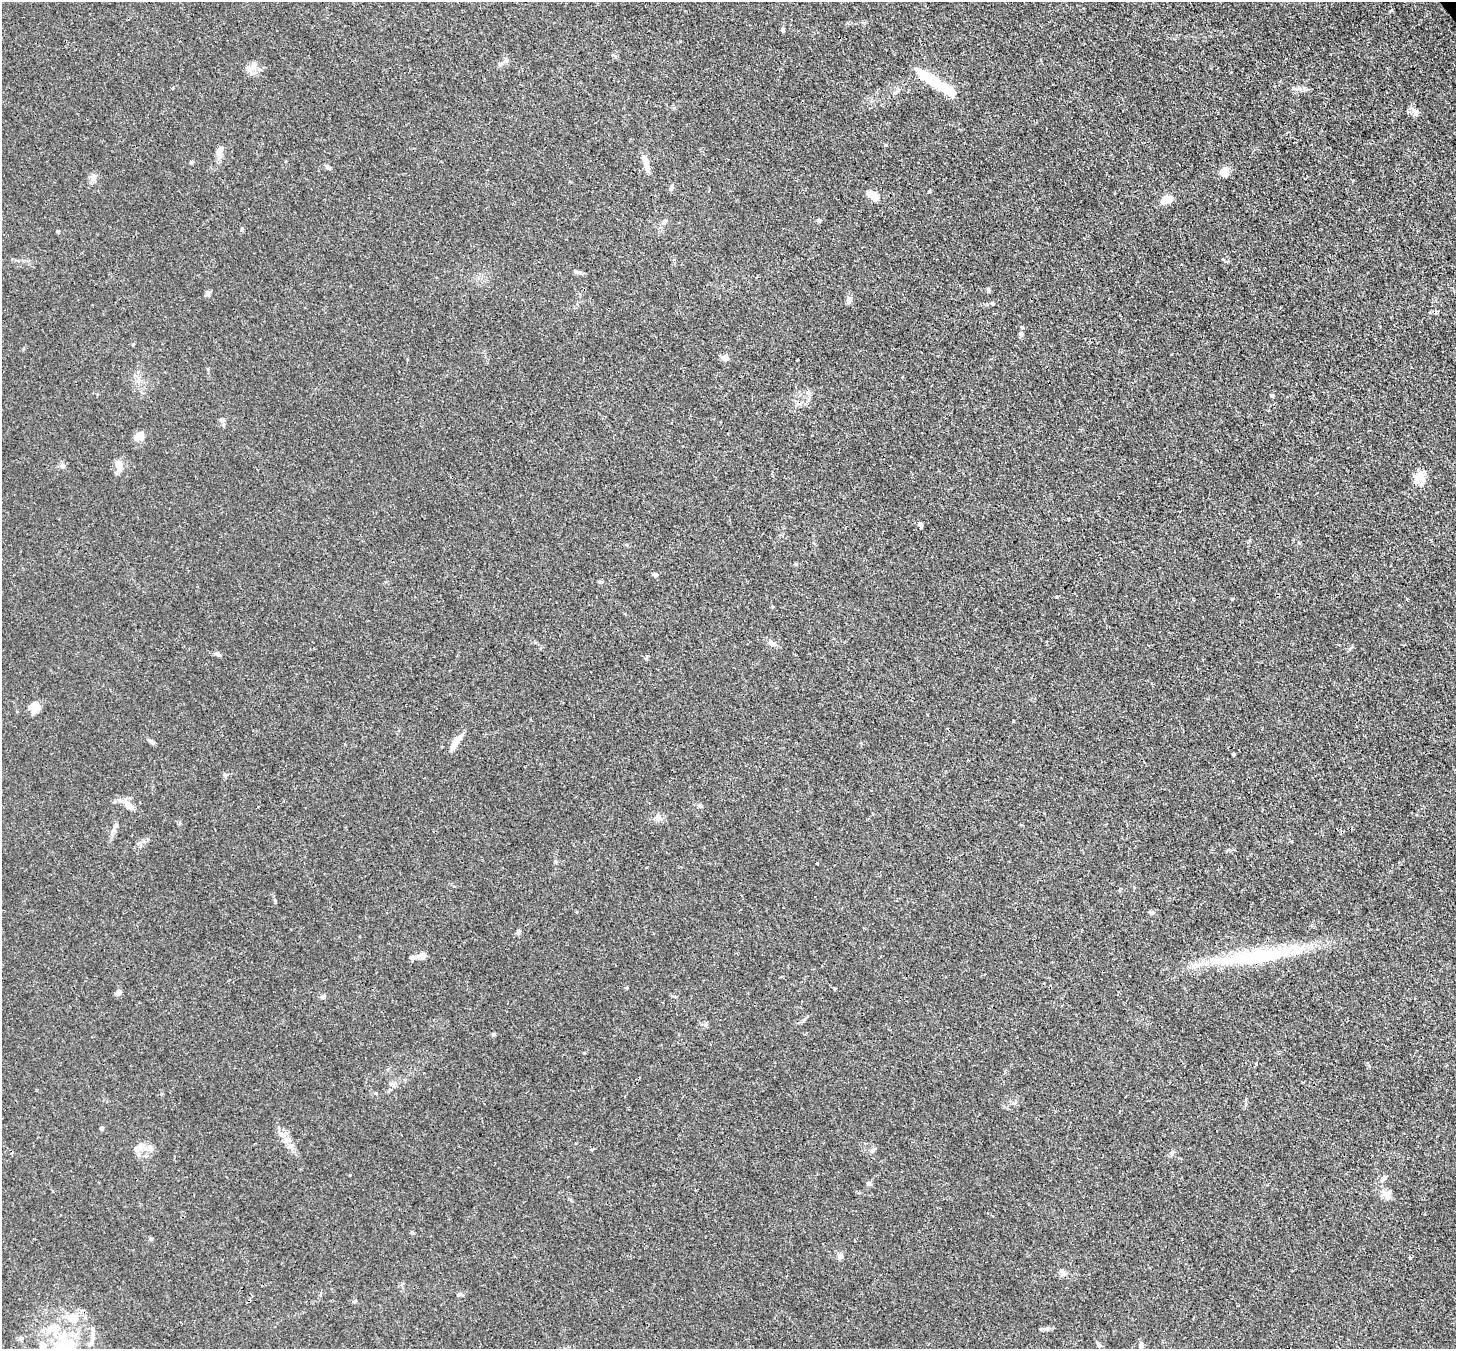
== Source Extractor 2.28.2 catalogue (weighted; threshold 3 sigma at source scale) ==
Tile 10 of 4 x 4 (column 2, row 3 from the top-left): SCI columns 1533-2986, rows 1557-2903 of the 5974 x 5946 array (HDU 1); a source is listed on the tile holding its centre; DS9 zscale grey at full resolution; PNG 1458 x 1351 px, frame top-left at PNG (2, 2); no overlay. Shown black and unused: <1% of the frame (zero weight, under 3 of 4 exposures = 7% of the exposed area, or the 3 px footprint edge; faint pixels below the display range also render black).
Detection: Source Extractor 2.28.2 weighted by HDU 2 'WHT'; one run over the whole footprint, this tile lists its part. Background 0.025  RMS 0.0027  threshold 0.0123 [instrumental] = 3 sigma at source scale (4.5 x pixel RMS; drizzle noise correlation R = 1.50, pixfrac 1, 0.05/0.05 arcsec/px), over >= 5 px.
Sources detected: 84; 1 inside a brighter object's white glare — not listed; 4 inside a brighter listed object's ellipse — not listed separately; the other 79 listed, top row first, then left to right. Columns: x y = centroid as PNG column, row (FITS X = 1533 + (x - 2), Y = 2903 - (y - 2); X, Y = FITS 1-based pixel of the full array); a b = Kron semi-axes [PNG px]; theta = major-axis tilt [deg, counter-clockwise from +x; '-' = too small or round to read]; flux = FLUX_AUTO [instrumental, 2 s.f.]
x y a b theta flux
782 30 8 4 -81 0.45
500 64 9 5 37 0.84
250 71 11 6 -70 1.3
938 84 47 9 -31 12
1416 112 12 7 -76 1.2
220 150 13 7 54 1.6
191 162 6 4 27 0.41
646 166 20 7 -83 2
328 167 8 5 -44 0.54
1224 172 11 10 - 2.7
671 187 8 5 68 0.74
929 191 4 3 - 0.3
875 197 11 11 - 2.3
1167 199 13 8 16 3.3
819 220 6 5 - 0.46
664 222 8 5 65 0.64
242 229 6 4 63 0.36
58 232 4 3 - 0.68
575 271 11 5 -27 0.83
988 290 6 4 -89 0.47
848 300 10 6 90 1
992 303 6 4 21 0.41
1022 327 5 3 - 0.29
1021 334 7 4 -19 0.44
133 344 5 3 - 0.25
725 358 9 9 - 1.3
797 360 3 2 - 0.27
1272 395 5 4 - 0.34
222 420 7 6 - 0.63
138 436 15 9 27 2.1
119 465 12 8 -77 2.5
62 466 5 5 - 0.54
1420 477 15 14 - 3
920 525 6 4 -70 1.1
655 575 5 4 - 0.91
601 582 6 5 - 0.48
1232 599 3 3 - 0.38
772 643 9 6 -23 1.4
217 654 9 5 -29 0.75
646 658 6 3 -19 0.33
35 707 12 10 57 3.2
150 741 11 3 -30 0.64
455 742 25 7 58 2.6
1234 754 3 3 - 0.64
225 775 7 5 12 0.63
127 805 20 7 -46 2.2
700 805 5 5 - 0.5
658 818 10 7 62 1.2
115 826 7 4 18 0.43
1151 912 7 5 -32 0.5
518 931 7 5 46 0.54
423 956 10 8 26 1.2
1256 956 113 16 8 30
413 957 12 6 2 1.1
626 988 5 3 - 0.24
835 988 3 3 - 0.62
118 993 8 6 17 0.77
323 997 7 5 13 0.52
493 1034 5 4 - 0.39
1256 1064 4 3 - 0.28
101 1128 5 4 - 0.54
282 1134 7 6 - 1.1
138 1148 14 7 39 2.2
150 1148 11 8 -68 1.5
1172 1153 7 6 - 0.65
1384 1178 11 6 39 0.95
868 1183 7 5 1 0.53
1385 1194 12 10 16 1.8
840 1256 7 6 - 1.1
1062 1274 9 5 30 0.91
458 1295 6 4 19 0.36
355 1301 6 4 45 0.31
71 1318 15 9 28 2.9
51 1328 16 11 25 3.4
1046 1328 11 4 15 0.78
21 1338 6 6 - 0.63
1099 1345 6 4 -45 0.46
64 1346 31 20 26 14
1141 1346 7 6 - 0.72
Overlapping masked pixels (flux is a lower limit): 1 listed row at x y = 938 84
Isophote crosses this tile's border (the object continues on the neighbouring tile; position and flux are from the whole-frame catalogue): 1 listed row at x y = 64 1346
Unlisted compact peaks at least as high as the median listed source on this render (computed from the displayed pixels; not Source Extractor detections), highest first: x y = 1057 597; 208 293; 275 900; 584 1053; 376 1093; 1013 721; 886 145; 350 1175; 817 863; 151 1239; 873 1150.